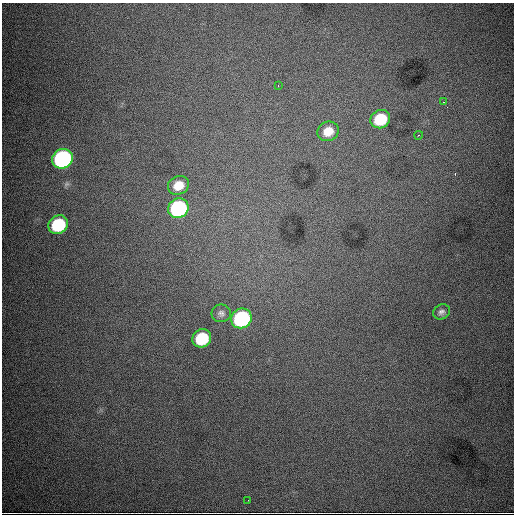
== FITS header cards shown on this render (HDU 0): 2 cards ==
NAXIS1  =                  512
NAXIS2  =                  512

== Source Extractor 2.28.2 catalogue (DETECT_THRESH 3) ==
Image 512 x 512 px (HDU 0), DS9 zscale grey, 1 PNG px = 1 image px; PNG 516 x 516 px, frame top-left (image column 1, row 512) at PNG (2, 3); each listed source drawn as its Kron ellipse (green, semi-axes under 4 px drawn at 4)
Background 9020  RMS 100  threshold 300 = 3 sigma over >= 5 px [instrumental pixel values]
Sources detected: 14; all 14 listed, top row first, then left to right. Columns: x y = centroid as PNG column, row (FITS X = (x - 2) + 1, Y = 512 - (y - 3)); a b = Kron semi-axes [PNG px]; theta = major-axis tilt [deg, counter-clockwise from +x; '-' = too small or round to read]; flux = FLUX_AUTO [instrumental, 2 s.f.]
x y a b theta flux
278 85 3 2 - 1.2e+04
443 102 3 3 - 6.5e+03
380 119 10 9 - 2.8e+05
328 131 11 9 26 1.0e+05
419 135 4 3 - 5.5e+03
63 159 10 9 - 1.6e+06
178 185 11 9 26 1.0e+05
178 208 10 9 - 1.0e+06
58 225 10 9 - 4.4e+05
441 312 9 7 27 2.6e+04
221 313 10 9 - 2.8e+04
241 318 10 9 - 9.3e+05
202 338 10 9 - 3.2e+05
248 500 3 2 - 6.4e+03